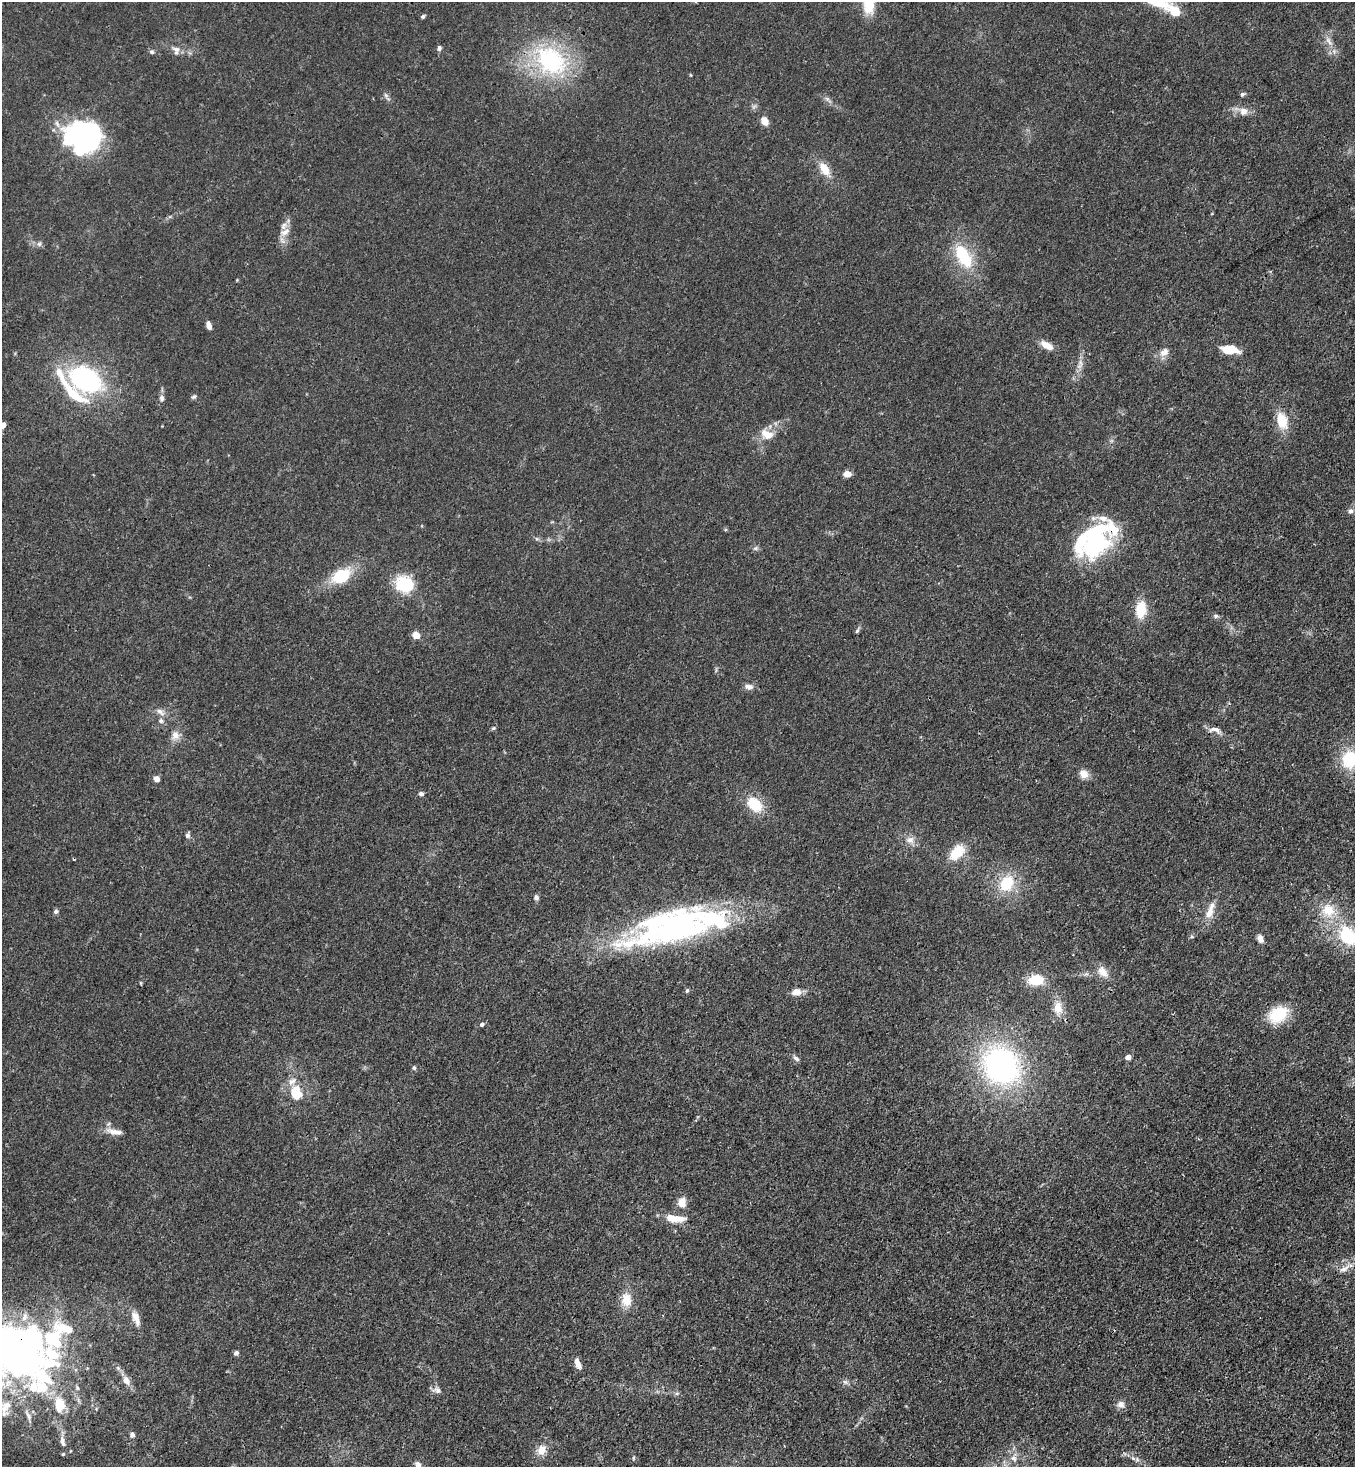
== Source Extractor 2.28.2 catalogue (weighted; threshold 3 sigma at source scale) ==
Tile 6 of 4 x 4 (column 2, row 2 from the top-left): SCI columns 1578-2930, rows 2994-4458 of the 6010 x 5988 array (HDU 1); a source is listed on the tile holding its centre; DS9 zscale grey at full resolution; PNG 1357 x 1469 px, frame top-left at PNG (2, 2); no overlay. Shown black and unused: <1% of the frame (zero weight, under 3 of 4 exposures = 7% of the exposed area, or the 3 px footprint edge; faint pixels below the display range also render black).
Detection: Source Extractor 2.28.2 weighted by HDU 2 'WHT'; one run over the whole footprint, this tile lists its part. Background 0.0202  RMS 0.0027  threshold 0.0119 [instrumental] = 3 sigma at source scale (4.5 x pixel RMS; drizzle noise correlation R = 1.50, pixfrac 1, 0.05/0.05 arcsec/px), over >= 5 px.
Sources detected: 124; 6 inside a brighter object's white glare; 1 cosmic-ray / hot-pixel residue — not listed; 20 inside a brighter listed object's ellipse — not listed separately; the other 97 listed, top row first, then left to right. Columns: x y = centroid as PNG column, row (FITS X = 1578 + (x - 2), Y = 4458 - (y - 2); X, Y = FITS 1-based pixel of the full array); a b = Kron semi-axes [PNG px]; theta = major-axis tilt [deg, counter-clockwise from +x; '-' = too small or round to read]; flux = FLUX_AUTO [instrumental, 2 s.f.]
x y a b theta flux
869 6 16 11 -86 5.9
1175 11 12 9 -39 5.3
423 16 5 4 - 0.47
1329 41 16 6 -59 1.8
439 48 6 5 - 0.71
176 50 12 10 -79 1.6
152 52 6 6 - 0.57
551 60 46 33 -39 33
691 75 5 3 - 0.21
1242 94 6 5 - 0.58
386 95 8 6 -53 0.72
754 106 7 4 19 0.52
1244 111 13 11 8 2.3
765 121 9 7 -60 2.1
84 138 33 27 8 54
824 169 18 10 -57 4
285 232 15 8 28 1.9
39 244 7 6 - 0.68
963 256 30 16 -60 12
209 325 8 5 -76 1.6
1046 345 15 7 -29 3.1
1229 349 15 7 -7 7.3
1164 352 13 9 40 2
1080 363 12 4 -80 1.1
85 379 41 27 -18 38
194 397 8 5 30 0.52
162 398 9 6 89 1.1
1282 421 19 12 -75 5.9
3 425 7 5 58 1.2
769 435 19 10 18 3.3
847 474 8 6 2 2.3
1350 511 7 6 - 0.77
1095 542 33 25 61 40
755 548 7 6 - 0.61
341 576 18 12 28 12
404 584 21 18 -12 11
1141 609 16 10 85 7.7
1216 616 8 5 1 0.62
857 631 7 4 62 0.51
416 635 5 4 - 6.6
749 686 12 7 -7 1.3
160 712 14 7 -37 1.5
161 721 8 7 - 0.82
493 728 6 4 22 0.42
1215 730 19 8 -14 1.9
175 735 13 11 -78 2.2
1350 759 16 15 - 13
1084 774 10 9 - 2.4
156 779 4 4 - 3.3
421 794 6 5 - 0.73
755 804 18 12 -43 8
188 835 8 6 68 0.66
910 840 12 9 -26 1.9
957 852 19 12 46 6.7
1007 883 21 17 62 8.9
536 897 6 6 - 0.8
1328 910 20 19 - 7.5
56 911 6 5 - 0.65
1209 912 17 10 69 3
677 928 87 40 17 71
1348 935 22 16 -51 16
1192 937 5 3 - 0.32
1260 938 10 7 -66 1.3
1103 972 17 11 -49 2.8
1036 980 17 11 1 6.7
687 990 5 4 - 0.44
796 992 10 7 12 2.6
1058 1008 20 11 -84 3.6
1278 1014 18 13 32 12
482 1024 5 5 - 0.68
1128 1057 4 4 - 2.2
796 1059 10 5 -37 0.74
1001 1066 46 39 -50 57
414 1068 6 5 - 0.51
296 1093 21 17 -68 7.1
114 1132 23 7 -12 2.3
682 1202 11 9 83 3
674 1218 27 9 -7 4.3
1344 1269 17 6 30 1.8
626 1300 16 12 -84 4.1
136 1318 20 8 -68 2.5
53 1340 152 53 75 61
16 1352 13 9 -29 150
236 1353 5 5 - 0.79
578 1364 11 6 -67 2.1
126 1380 13 8 -59 2
845 1382 7 6 - 0.73
437 1390 12 8 -2 1.3
677 1393 6 4 19 0.43
1121 1404 10 9 - 1.5
132 1435 7 6 - 0.84
541 1450 13 11 63 2.9
63 1454 4 4 - 0.35
633 1458 6 3 90 0.31
1013 1458 10 8 -42 1.7
1133 1458 7 4 -19 0.54
418 1465 9 7 -74 1
Overlapping masked pixels (flux is a lower limit): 1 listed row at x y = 1095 542
Isophote crosses this tile's border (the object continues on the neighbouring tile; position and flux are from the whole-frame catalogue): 5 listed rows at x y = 869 6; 3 425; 1350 759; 1348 935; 418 1465